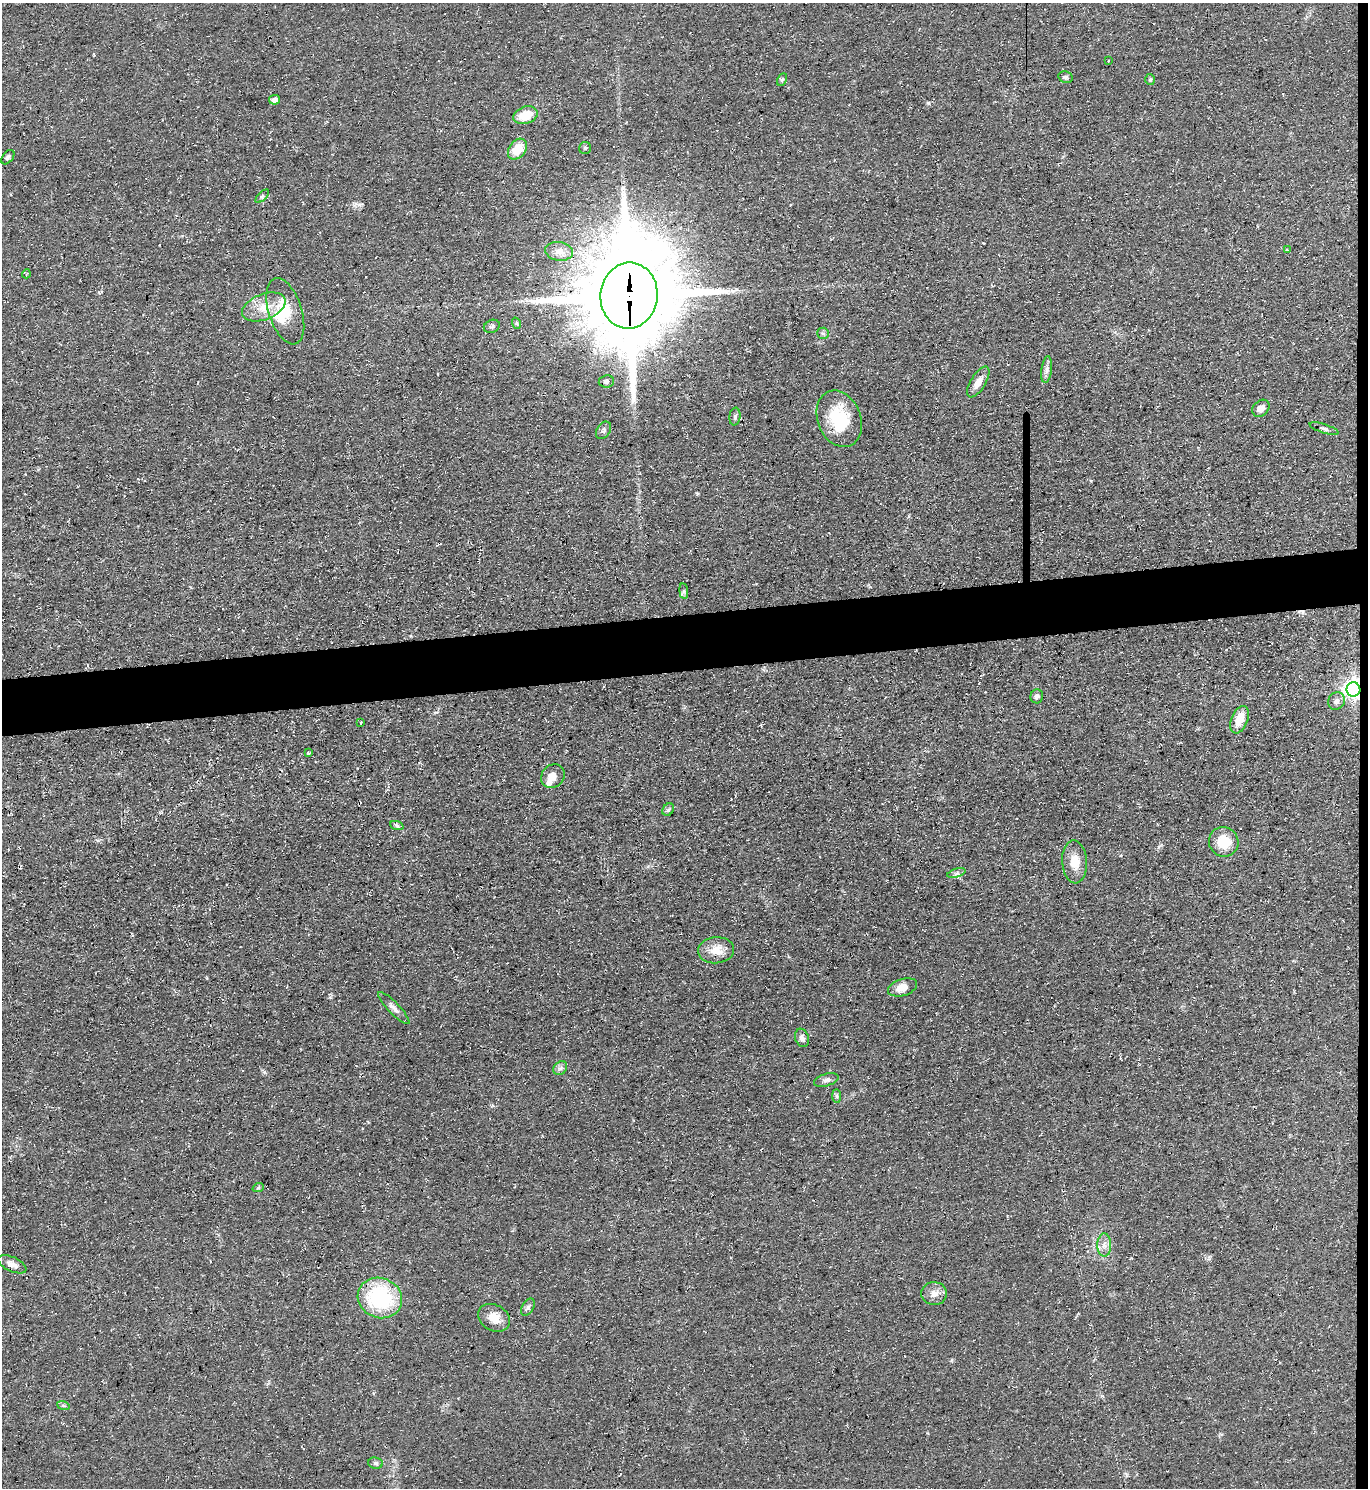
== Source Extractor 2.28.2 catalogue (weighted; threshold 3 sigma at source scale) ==
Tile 6 of 3 x 3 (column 3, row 2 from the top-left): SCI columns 2856-4221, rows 1487-2972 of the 4443 x 4458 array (HDU 1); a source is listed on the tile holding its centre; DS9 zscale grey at full resolution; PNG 1370 x 1490 px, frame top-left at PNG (2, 3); each listed source drawn as its Kron ellipse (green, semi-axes under 4 px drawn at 4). Shown black and unused: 5% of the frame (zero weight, under 3 of 4 exposures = <1% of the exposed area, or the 3 px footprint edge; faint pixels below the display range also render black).
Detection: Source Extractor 2.28.2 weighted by HDU 2 'WHT'; one run over the whole footprint, this tile lists its part. Background 0.0606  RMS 0.0071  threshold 0.0321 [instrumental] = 3 sigma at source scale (4.5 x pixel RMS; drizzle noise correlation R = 1.50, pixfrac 1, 0.05/0.05 arcsec/px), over >= 5 px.
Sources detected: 60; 1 inside a brighter object's white glare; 2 cosmic-ray / hot-pixel residue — neither listed nor drawn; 1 inside a brighter listed object's ellipse — not listed separately; the other 56 listed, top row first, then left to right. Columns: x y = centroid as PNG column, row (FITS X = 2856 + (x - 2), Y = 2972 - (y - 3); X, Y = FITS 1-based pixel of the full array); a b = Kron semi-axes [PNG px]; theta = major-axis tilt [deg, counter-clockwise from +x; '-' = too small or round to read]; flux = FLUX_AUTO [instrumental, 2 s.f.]
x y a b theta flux
1108 61 3 2 - 0.92
1066 77 7 5 -19 1.5
782 79 7 4 62 1.3
1150 79 5 5 - 0.96
275 100 5 4 - 3.2
525 115 12 8 18 15
585 148 6 6 - 1.4
518 149 11 8 52 15
8 157 8 5 51 1.8
262 196 8 3 45 1.1
1287 250 4 3 - 0.66
559 251 14 9 -8 5.8
26 274 4 3 - 0.66
629 296 33 28 84 13000
264 307 23 13 22 14
285 311 34 16 -72 20
516 323 6 3 -71 0.94
492 326 8 6 26 1.8
823 333 6 5 - 1.3
1047 370 13 5 82 2.8
606 381 7 6 - 1.7
978 382 17 7 58 6.6
1261 408 9 7 44 5.3
735 417 9 5 82 1.8
839 419 29 21 -68 35
1324 429 15 4 -18 2.1
604 430 9 6 57 2
684 591 8 4 -83 1.5
1353 689 7 7 - 360
1037 696 7 6 - 1.9
1336 701 9 8 - 3.3
1239 720 14 8 69 11
361 723 3 2 - 0.69
308 753 4 3 - 3.1
553 776 13 11 44 6.1
668 810 7 5 55 1.5
397 826 7 4 -20 1.2
1224 842 15 14 - 16
1075 862 21 12 -86 11
956 873 9 4 18 1.9
716 950 18 13 5 9.6
903 987 15 8 17 8.7
394 1008 21 5 -46 3.8
802 1038 9 6 -70 2.7
560 1068 8 6 43 2.1
826 1080 13 6 18 2.8
837 1096 7 4 -90 1.3
258 1188 6 3 19 0.89
1104 1245 11 7 -89 4
12 1264 15 7 -25 4.1
934 1294 13 11 -4 5.4
380 1298 22 20 -24 62
528 1307 9 5 60 2.1
494 1318 17 12 -29 9.6
63 1405 6 4 -20 1.2
376 1463 7 5 -5 1.7
Overlapping masked pixels (flux is a lower limit): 3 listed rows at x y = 629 296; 1353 689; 380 1298
Unlisted compact peaks at least as high as the median listed source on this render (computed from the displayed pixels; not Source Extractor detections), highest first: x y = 928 103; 264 1072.